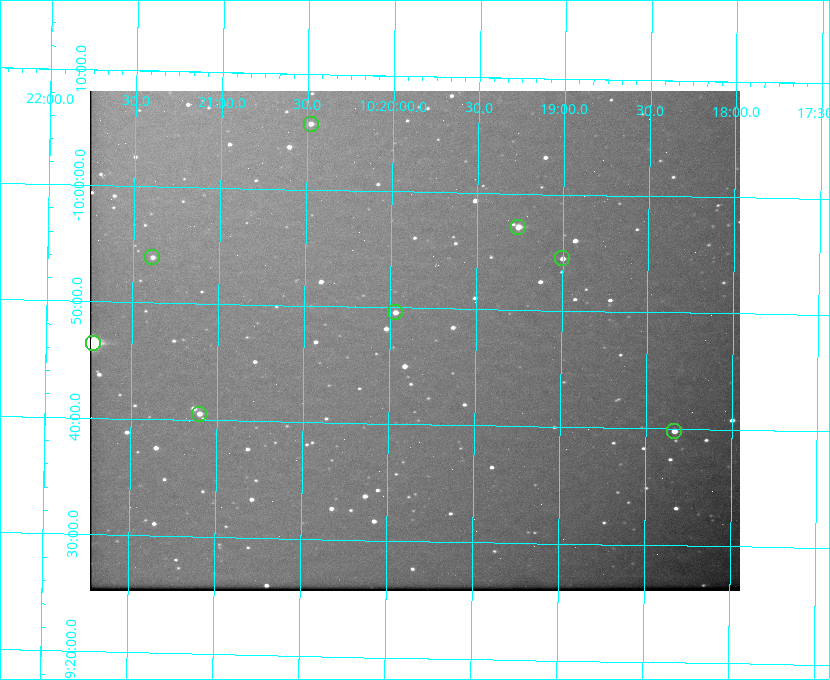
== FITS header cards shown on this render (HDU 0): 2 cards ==
NAXIS1  =                  650 / Width of table row in bytes
NAXIS2  =                  500 / Number of rows in table

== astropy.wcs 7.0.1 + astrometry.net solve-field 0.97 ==
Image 650 x 500 px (HDU 0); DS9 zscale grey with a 90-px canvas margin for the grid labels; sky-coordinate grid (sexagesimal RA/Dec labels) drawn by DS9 from the SOLVED WCS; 8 Tycho-2 reference stars matched to detected sources circled (green)
Header WCS: none
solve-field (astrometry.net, Tycho-2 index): SOLVED blind (the file carries no WCS)
Solved WCS: RA---TAN-SIP/DEC--TAN-SIP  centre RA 10:19:51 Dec -09:47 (154.96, -9.79 deg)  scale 5.17 arcsec/px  FOV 56.0' x 43.0'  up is +179 deg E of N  parity flipped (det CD > 0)
(file carries no celestial WCS; the grid is the blind solution)
Tycho-2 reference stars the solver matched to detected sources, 8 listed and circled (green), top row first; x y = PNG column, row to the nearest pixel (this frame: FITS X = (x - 90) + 1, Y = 500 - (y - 91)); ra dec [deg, ICRS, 3 dp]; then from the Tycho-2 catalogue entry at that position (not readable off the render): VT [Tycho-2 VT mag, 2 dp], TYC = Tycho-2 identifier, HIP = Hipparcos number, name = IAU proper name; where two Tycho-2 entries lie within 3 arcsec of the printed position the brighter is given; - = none
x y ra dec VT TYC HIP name
311 124 155.120 -10.095 10.96 5493-78-1 - -
518 227 154.815 -9.952 9.91 5490-258-1 50532 -
152 257 155.347 -9.899 11.51 5490-199-1 - -
562 258 154.750 -9.908 10.76 5490-212-1 - -
395 312 154.992 -9.826 10.90 5490-153-1 - -
93 343 155.431 -9.774 8.41 5490-124-1 50747 -
199 414 155.275 -9.676 10.79 5490-27-1 - -
674 431 154.583 -9.663 10.90 5490-13-1 - -